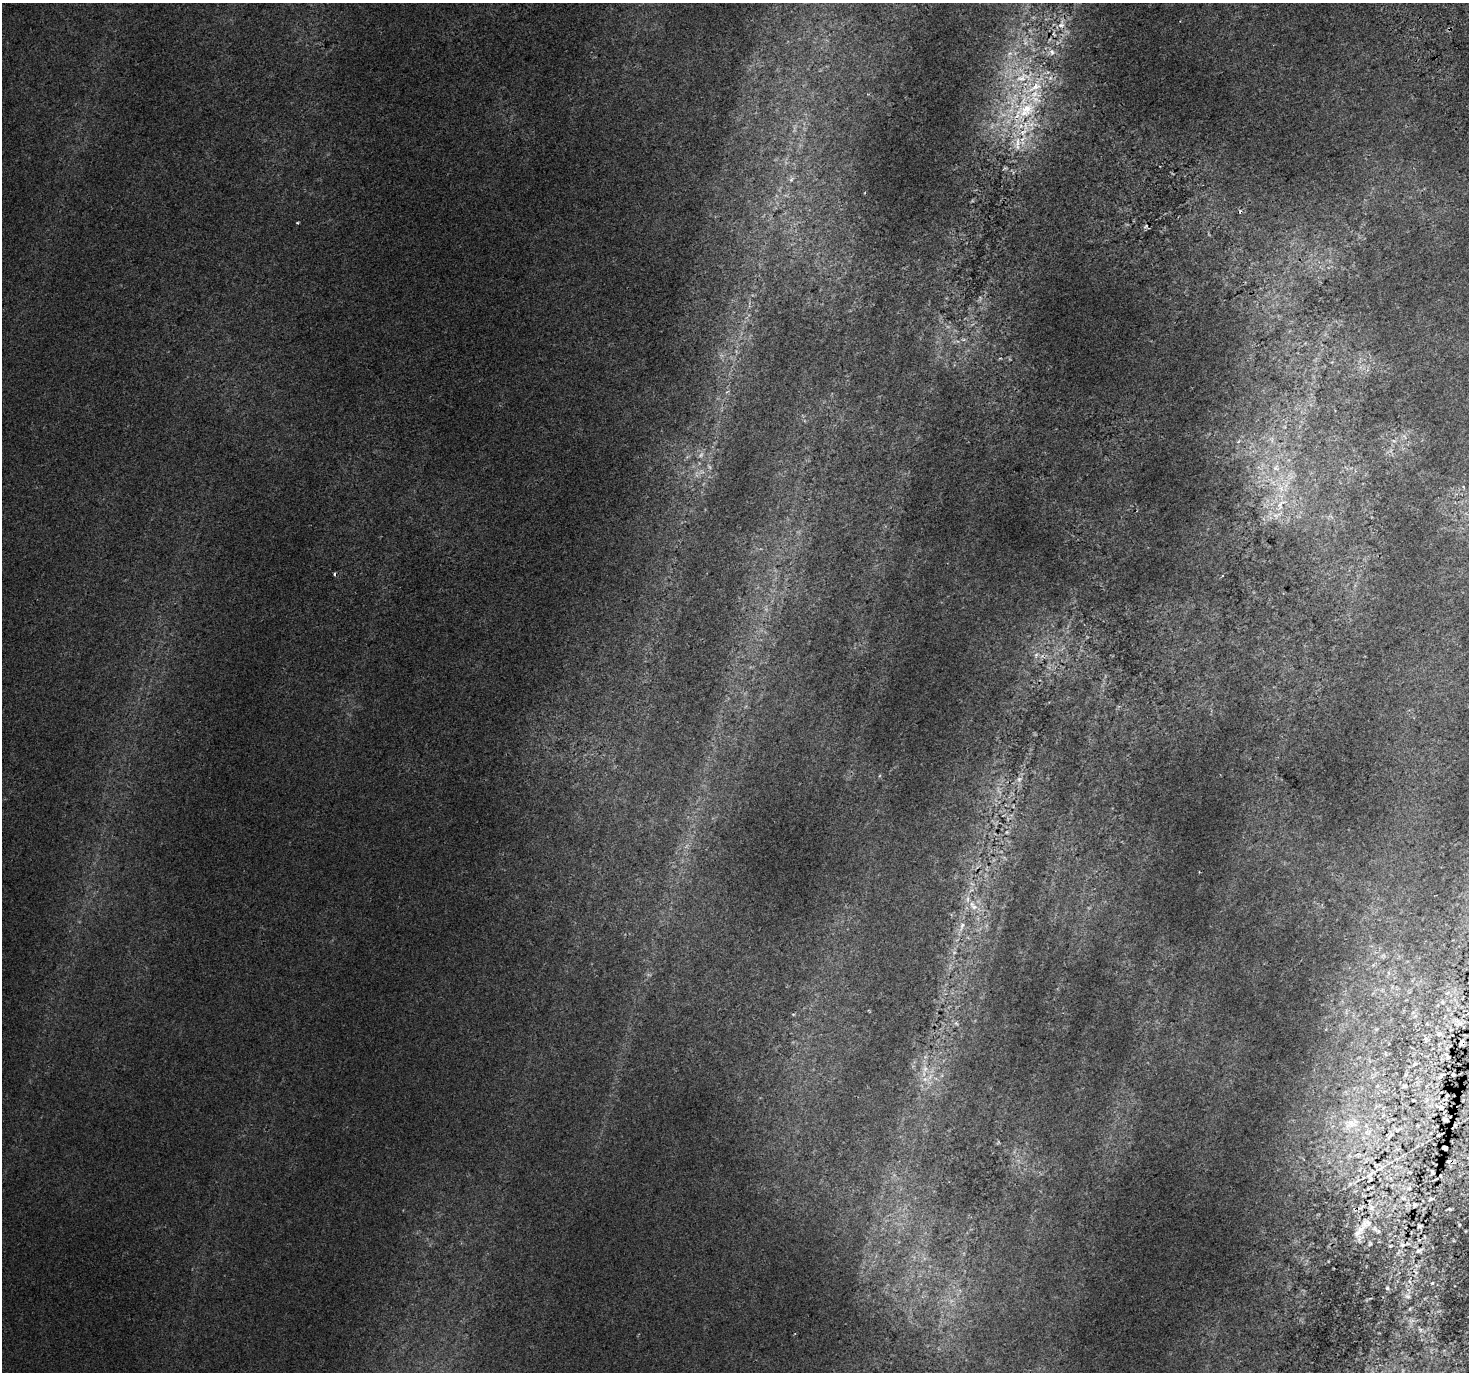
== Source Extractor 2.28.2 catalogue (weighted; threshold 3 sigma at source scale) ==
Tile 10 of 4 x 4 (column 2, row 3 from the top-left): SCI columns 1508-2974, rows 1569-2938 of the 5943 x 5816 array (HDU 1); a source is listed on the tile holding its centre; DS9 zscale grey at full resolution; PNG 1471 x 1374 px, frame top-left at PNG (2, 3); no overlay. Shown black and unused: <1% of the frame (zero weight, under 2 of 3 exposures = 3% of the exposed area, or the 3 px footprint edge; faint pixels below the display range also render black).
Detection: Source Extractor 2.28.2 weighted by HDU 2 'WHT'; one run over the whole footprint, this tile lists its part. Background 0.00701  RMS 0.0058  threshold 0.0261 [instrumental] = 3 sigma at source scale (4.5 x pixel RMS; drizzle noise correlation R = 1.50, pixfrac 1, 0.0396/0.0396 arcsec/px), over >= 5 px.
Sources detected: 109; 11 too faint to see at this stretch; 11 cosmic-ray / hot-pixel residue — not listed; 15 inside a brighter listed object's ellipse — not listed separately; the other 72 listed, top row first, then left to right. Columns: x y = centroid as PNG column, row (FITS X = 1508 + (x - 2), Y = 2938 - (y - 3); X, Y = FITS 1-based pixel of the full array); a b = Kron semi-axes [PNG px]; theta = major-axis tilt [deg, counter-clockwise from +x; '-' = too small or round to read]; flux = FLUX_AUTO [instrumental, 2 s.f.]
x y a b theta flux
1061 24 13 8 76 4.4
1054 34 6 3 -52 0.68
1025 42 13 6 -78 2.6
1052 52 9 8 - 2.7
1010 53 8 4 19 1.5
1023 77 37 13 20 20
1026 110 43 22 47 52
1017 144 25 13 -89 15
791 179 8 6 54 1.6
297 223 5 2 - 0.53
980 298 8 4 -89 1.2
963 339 8 4 8 1.3
1404 436 10 4 -56 1.5
1276 468 11 9 -44 4.2
1287 484 15 6 60 5
1280 488 16 7 -64 6.2
1281 504 22 10 51 11
1036 655 11 6 64 2.7
1019 779 9 8 - 2.7
998 790 16 5 -67 3.2
1007 832 6 5 - 0.86
973 906 18 9 -51 7.6
962 926 17 6 72 4.2
1373 965 6 5 - 1.2
1388 973 7 4 -89 1.2
1448 993 8 3 19 0.95
1442 1002 5 5 - 0.76
793 1014 5 3 - 0.52
956 1023 8 5 -54 1.6
1460 1023 10 7 13 2.2
1439 1034 9 4 6 1.2
1426 1039 7 6 - 1.2
1414 1064 7 4 28 0.82
925 1069 13 10 81 6.9
942 1075 7 4 72 1.2
1442 1075 7 4 33 0.91
1454 1075 3 3 - 0.78
1404 1086 5 5 - 0.75
1440 1107 11 5 -18 2
1383 1115 6 4 20 0.85
1445 1120 5 3 - 1.4
1351 1123 27 16 19 15
1390 1136 16 6 53 3
1358 1155 11 5 7 2.4
1366 1160 14 6 53 3.4
1410 1172 8 3 -5 0.81
1432 1172 5 3 - 0.83
1372 1173 26 8 38 9.6
1391 1179 7 4 -72 1.2
1392 1185 7 4 56 0.8
1370 1188 13 4 22 1.7
1409 1188 9 7 10 2.8
1364 1196 7 4 -1 0.98
1403 1198 11 9 -5 4.6
1431 1199 8 6 22 1.7
1415 1205 10 9 - 4
1424 1209 8 3 45 0.83
1449 1209 6 2 3 0.92
1459 1225 5 4 - 0.66
1420 1226 8 8 - 2.1
1359 1231 35 16 79 16
1425 1237 7 4 -89 1.2
1402 1245 13 11 -64 6.4
1390 1246 7 5 1 1.3
1419 1250 16 10 22 6.4
1409 1281 8 4 -60 1.6
1432 1283 6 4 45 0.89
1387 1288 7 6 - 1.3
1407 1296 12 10 -29 3.9
1410 1309 6 4 60 0.84
1411 1321 11 9 47 3
1420 1330 8 5 -55 1.6
Overlapping masked pixels (flux is a lower limit): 8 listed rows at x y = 998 790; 1454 1075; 1445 1120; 1372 1173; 1415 1205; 1359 1231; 1402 1245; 1419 1250
Unlisted compact peaks at least as high as the median listed source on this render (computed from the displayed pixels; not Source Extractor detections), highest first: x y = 1000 358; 1222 576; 1454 1241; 879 776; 1370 1298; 1455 1286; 1328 1262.